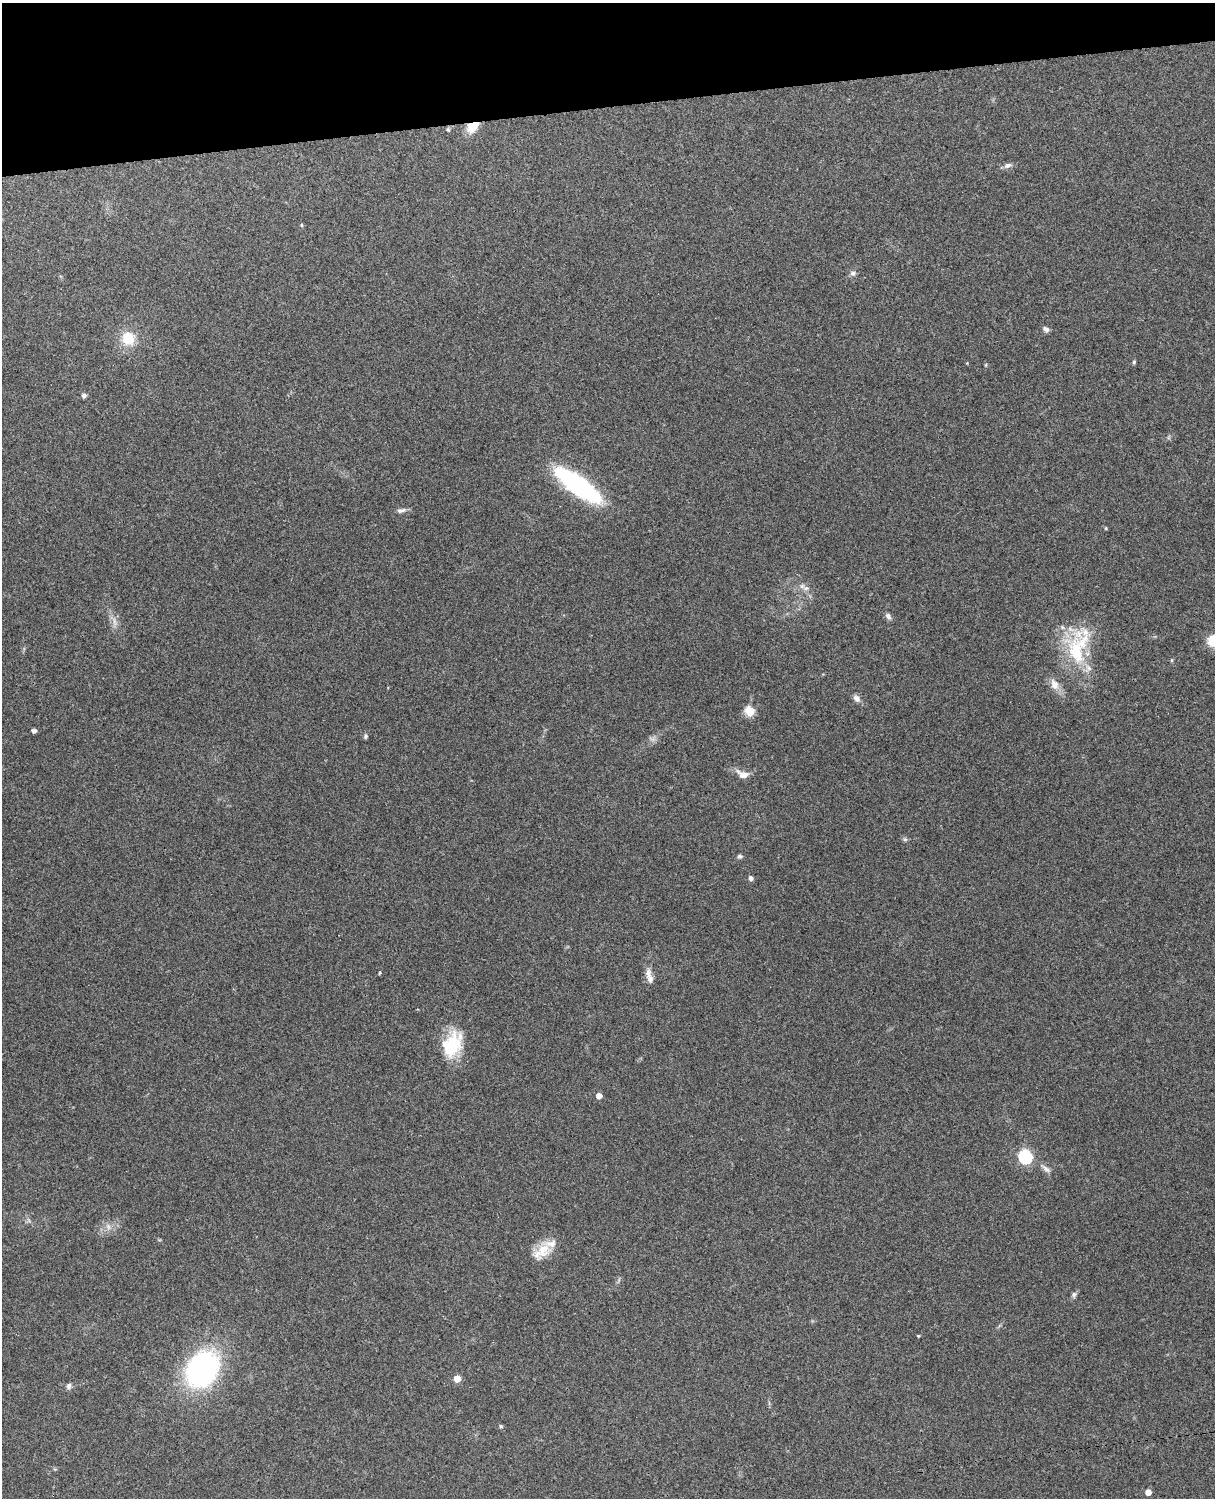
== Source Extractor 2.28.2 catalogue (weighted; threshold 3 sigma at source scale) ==
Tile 3 of 4 x 3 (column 3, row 1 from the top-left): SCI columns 2545-3757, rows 3156-4651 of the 5090 x 4928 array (HDU 1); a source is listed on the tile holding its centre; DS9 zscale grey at full resolution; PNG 1217 x 1500 px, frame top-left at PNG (2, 3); no overlay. Shown black and unused: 7% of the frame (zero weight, under 3 of 4 exposures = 6% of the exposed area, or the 3 px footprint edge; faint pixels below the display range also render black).
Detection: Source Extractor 2.28.2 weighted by HDU 2 'WHT'; one run over the whole footprint, this tile lists its part. Background 0.273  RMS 0.0091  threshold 0.0412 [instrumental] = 3 sigma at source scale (4.5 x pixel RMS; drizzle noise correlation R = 1.50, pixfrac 1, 0.05/0.05 arcsec/px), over >= 5 px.
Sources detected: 46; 3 inside a brighter listed object's ellipse — not listed separately; the other 43 listed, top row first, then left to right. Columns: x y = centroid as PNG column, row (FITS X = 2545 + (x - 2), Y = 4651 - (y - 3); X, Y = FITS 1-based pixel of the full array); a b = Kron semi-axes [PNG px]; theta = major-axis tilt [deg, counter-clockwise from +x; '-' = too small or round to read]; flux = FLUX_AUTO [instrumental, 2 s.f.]
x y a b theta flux
472 126 15 10 37 17
448 130 6 4 -68 1.2
1007 165 11 7 22 3.5
301 225 5 4 - 1
853 273 8 6 -1 2.7
1046 329 8 6 -40 3.2
128 338 17 16 - 22
1134 362 6 4 88 1.3
986 365 6 3 -72 0.95
84 395 6 5 - 2.5
578 485 33 11 -36 230
401 510 13 6 9 3.4
1106 528 5 3 - 0.8
806 588 12 6 -7 4.2
888 616 9 6 -51 3
115 622 14 5 -78 4.8
1214 640 16 13 19 18
1076 652 61 24 -85 61
1172 660 5 3 - 1
1054 684 17 11 -65 8.7
856 698 9 6 -48 4.6
749 711 14 12 -45 9
34 730 4 4 - 3.5
366 736 6 5 - 1.8
743 774 18 9 -20 8.1
905 839 6 6 - 1.6
740 856 7 5 1 2.1
751 878 5 4 - 3.5
380 973 4 3 - 1.2
650 979 19 8 -87 6.8
452 1046 32 18 68 43
599 1096 5 5 - 6.6
1025 1156 6 6 - 130
1046 1169 17 6 -39 4.8
108 1227 9 5 -71 3.5
542 1251 29 16 42 20
1074 1295 9 6 76 2.4
918 1336 3 3 - 1
202 1369 28 22 60 240
457 1379 5 5 - 16
69 1386 8 6 54 2.8
501 1426 5 4 - 1.7
1148 1492 5 4 - 9.1
Overlapping masked pixels (flux is a lower limit): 1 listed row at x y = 472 126
Isophote crosses this tile's border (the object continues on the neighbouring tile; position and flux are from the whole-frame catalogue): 1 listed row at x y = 1214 640